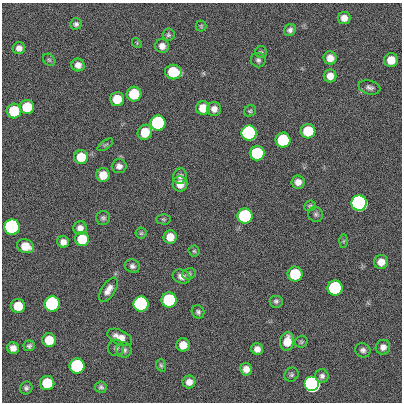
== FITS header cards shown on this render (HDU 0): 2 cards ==
NAXIS1  =                  400
NAXIS2  =                  400

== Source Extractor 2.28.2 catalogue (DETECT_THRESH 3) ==
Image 400 x 400 px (HDU 0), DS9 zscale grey, 1 PNG px = 1 image px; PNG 404 x 404 px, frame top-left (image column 1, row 400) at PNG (2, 3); each listed source drawn as its Kron ellipse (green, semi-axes under 4 px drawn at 4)
Background 0.809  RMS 33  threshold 100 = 3 sigma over >= 5 px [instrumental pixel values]
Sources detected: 87; all 87 listed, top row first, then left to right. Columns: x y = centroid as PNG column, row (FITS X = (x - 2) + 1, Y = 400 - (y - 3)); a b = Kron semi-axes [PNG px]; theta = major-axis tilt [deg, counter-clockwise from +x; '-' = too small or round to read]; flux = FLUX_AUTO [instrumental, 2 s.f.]
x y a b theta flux
344 18 6 6 - 1.6e+04
76 24 6 5 - 6.1e+03
201 26 5 5 - 3.2e+03
290 30 6 5 - 6.9e+03
168 35 6 6 - 4.6e+03
137 43 5 4 - 2.7e+03
162 46 7 6 - 1.3e+04
19 48 6 6 - 1.1e+04
261 52 6 6 - 4.0e+03
330 58 6 6 - 1.9e+04
49 60 7 5 -43 3.6e+03
258 60 7 7 - 6.4e+03
391 60 7 7 - 3.2e+04
78 65 6 6 - 1.4e+04
173 72 8 7 - 1.2e+05
330 76 6 6 - 1.9e+04
369 87 11 7 -14 8.2e+03
134 94 7 7 - 1.2e+05
117 99 7 7 - 4.6e+04
27 107 7 7 - 7.3e+04
203 108 7 7 - 3.8e+04
214 109 7 7 - 1.4e+04
14 111 7 7 - 1.2e+05
250 111 6 5 - 3.8e+03
158 123 7 7 - 1.0e+06
308 131 7 7 - 9.0e+04
145 132 8 7 - 5.0e+04
249 133 7 7 - 3.5e+06
283 140 7 7 - 2.1e+05
105 145 9 4 35 4.3e+03
257 153 7 7 - 1.9e+05
81 157 7 7 - 5.6e+04
119 166 7 7 - 1.0e+04
103 175 7 6 - 3.4e+04
180 176 8 7 - 8.2e+03
298 182 7 6 - 1.5e+04
180 184 8 7 - 2.3e+04
359 203 7 7 - 1.1e+07
310 206 6 5 - 4.3e+03
316 214 8 7 - 5.8e+03
245 216 7 7 - 5.4e+05
103 218 7 7 - 5.6e+03
163 219 7 5 -1 3.7e+03
12 227 7 7 - 2.9e+06
80 228 7 6 - 1.2e+04
141 233 6 5 - 3.8e+03
170 237 7 6 - 2.8e+04
82 239 7 7 - 7.6e+04
344 241 6 4 88 3.1e+03
63 242 6 6 - 1.2e+04
26 246 9 6 -21 3.7e+04
194 251 5 5 - 3.4e+03
381 262 7 7 - 2.1e+04
132 266 8 6 -20 7.1e+03
189 274 7 5 17 4.7e+03
295 274 7 7 - 1.4e+05
181 277 9 6 -22 1.2e+04
335 288 7 7 - 5.7e+05
108 290 14 6 57 1.6e+04
169 300 7 7 - 3.1e+05
276 301 7 6 - 5.8e+03
52 304 8 7 - 6.1e+05
141 304 7 7 - 2.1e+06
18 306 7 7 - 4.9e+04
198 312 7 6 - 5.7e+03
120 337 13 7 -26 2.4e+04
49 340 7 7 - 4.7e+04
287 341 9 7 81 3.3e+04
301 342 6 6 - 4.0e+03
183 345 6 6 - 2.9e+04
29 346 5 5 - 5.5e+03
383 347 7 7 - 1.2e+04
13 348 6 6 - 1.3e+04
116 348 8 8 - 6.5e+03
257 349 6 5 - 1.3e+04
124 350 7 7 - 7.0e+03
363 350 8 7 - 7.5e+03
161 365 6 4 -72 3.8e+03
77 366 7 7 - 5.2e+05
246 369 6 6 - 1.6e+04
291 375 7 6 - 5.4e+03
322 376 6 6 - 7.4e+03
189 382 6 6 - 1.5e+04
47 383 7 7 - 9.9e+04
312 384 7 7 - 5.5e+06
101 387 6 5 - 4.8e+03
26 388 6 6 - 6.2e+03